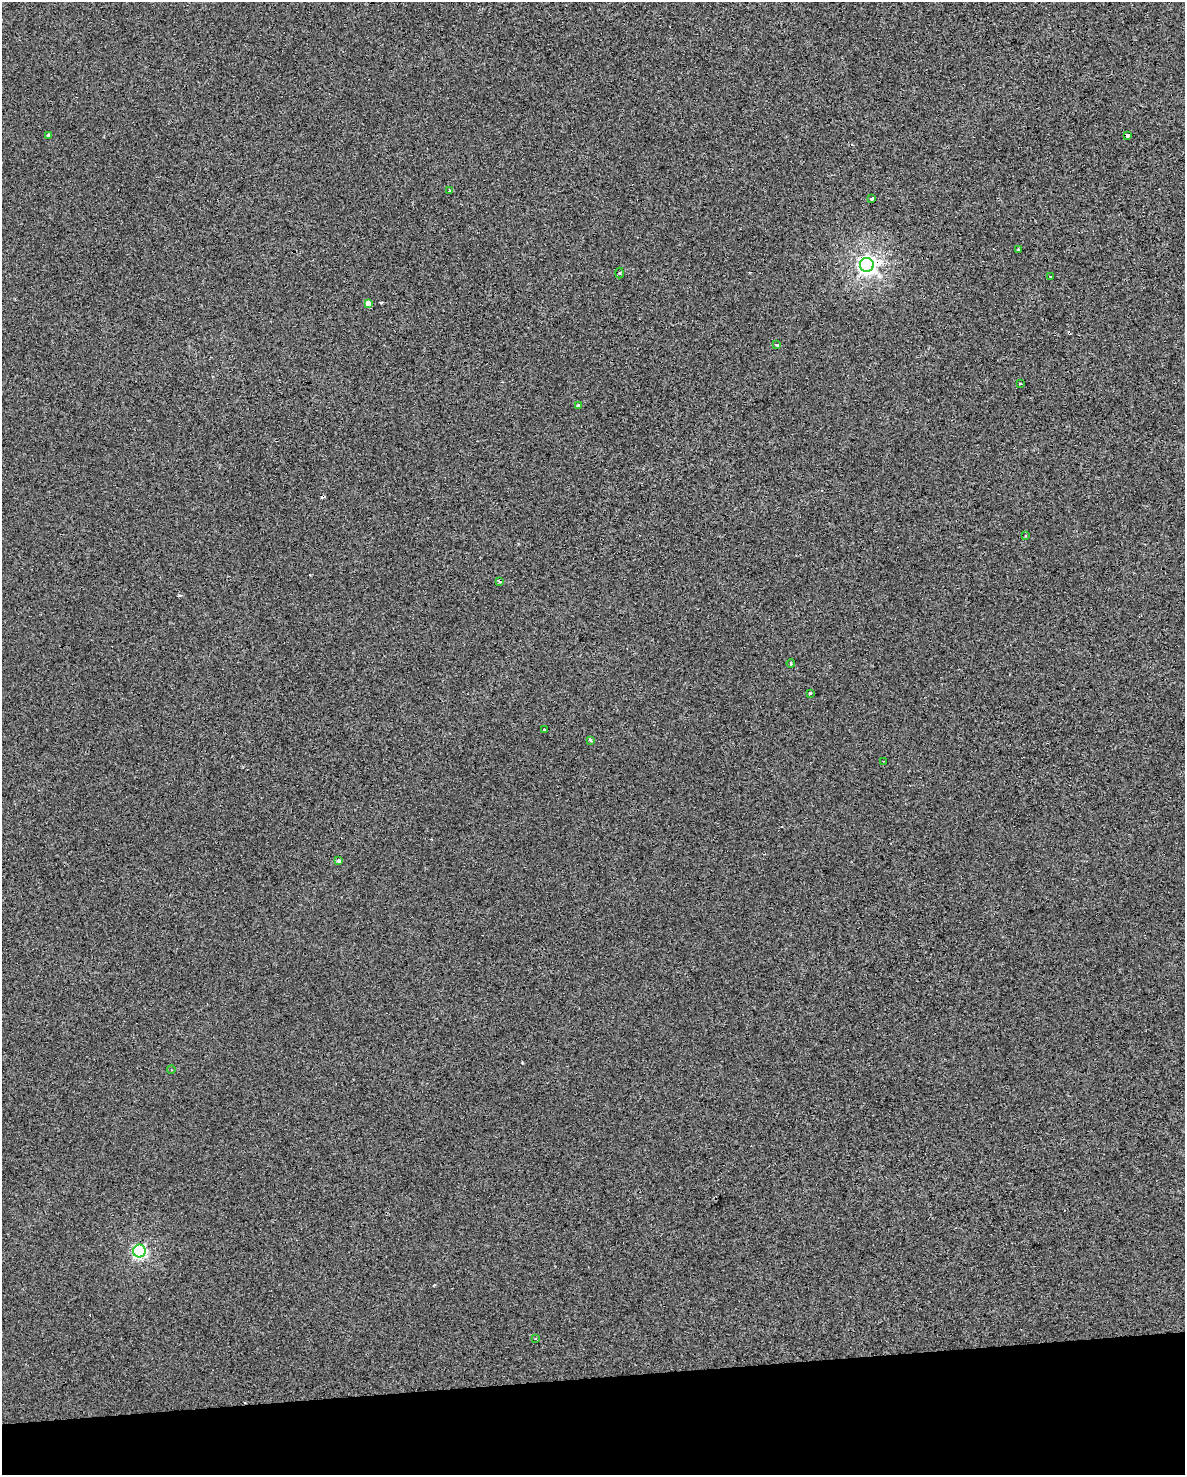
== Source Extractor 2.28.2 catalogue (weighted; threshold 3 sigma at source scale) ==
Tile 10 of 4 x 3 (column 2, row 3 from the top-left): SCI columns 1185-2367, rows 98-1570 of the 4772 x 4534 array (HDU 1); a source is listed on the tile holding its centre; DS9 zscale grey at full resolution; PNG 1187 x 1477 px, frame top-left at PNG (2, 2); each listed source drawn as its Kron ellipse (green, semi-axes under 4 px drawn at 4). Shown black and unused: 7% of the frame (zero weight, under 2 of 3 exposures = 3% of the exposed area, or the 3 px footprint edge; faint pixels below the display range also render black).
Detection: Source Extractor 2.28.2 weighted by HDU 2 'WHT'; one run over the whole footprint, this tile lists its part. Background 0.00241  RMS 0.012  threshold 0.054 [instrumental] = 3 sigma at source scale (4.5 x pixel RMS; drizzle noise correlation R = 1.50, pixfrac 1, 0.0396/0.0396 arcsec/px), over >= 5 px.
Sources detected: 28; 5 cosmic-ray / hot-pixel residue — neither listed nor drawn; the other 23 listed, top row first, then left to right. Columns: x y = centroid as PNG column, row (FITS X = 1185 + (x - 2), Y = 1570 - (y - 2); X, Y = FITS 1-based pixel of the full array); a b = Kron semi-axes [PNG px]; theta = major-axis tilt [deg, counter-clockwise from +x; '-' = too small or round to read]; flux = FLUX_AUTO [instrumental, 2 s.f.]
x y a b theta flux
49 135 4 3 - 3.8
1127 135 4 3 - 16
450 191 4 3 - 8.4
872 198 3 3 - 7.7
1018 250 3 3 - 5.1
867 265 7 7 - 540
620 273 5 3 - 1.5
1050 277 3 3 - 3.6
368 303 4 3 - 110
777 345 3 3 - 6.8
1020 384 3 2 - 1.3
578 406 4 3 - 7.7
1025 536 2 2 - 1.1
499 581 3 3 - 2.9
791 663 4 3 - 2.3
810 693 3 3 - 5.1
544 729 3 3 - 3
590 740 3 3 - 2.6
884 761 3 2 - 2.1
338 860 3 3 - 10
171 1069 4 3 - 1.1
139 1251 6 6 - 230
536 1338 3 3 - 2.1
Overlapping masked pixels (flux is a lower limit): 2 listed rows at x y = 1127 135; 867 265